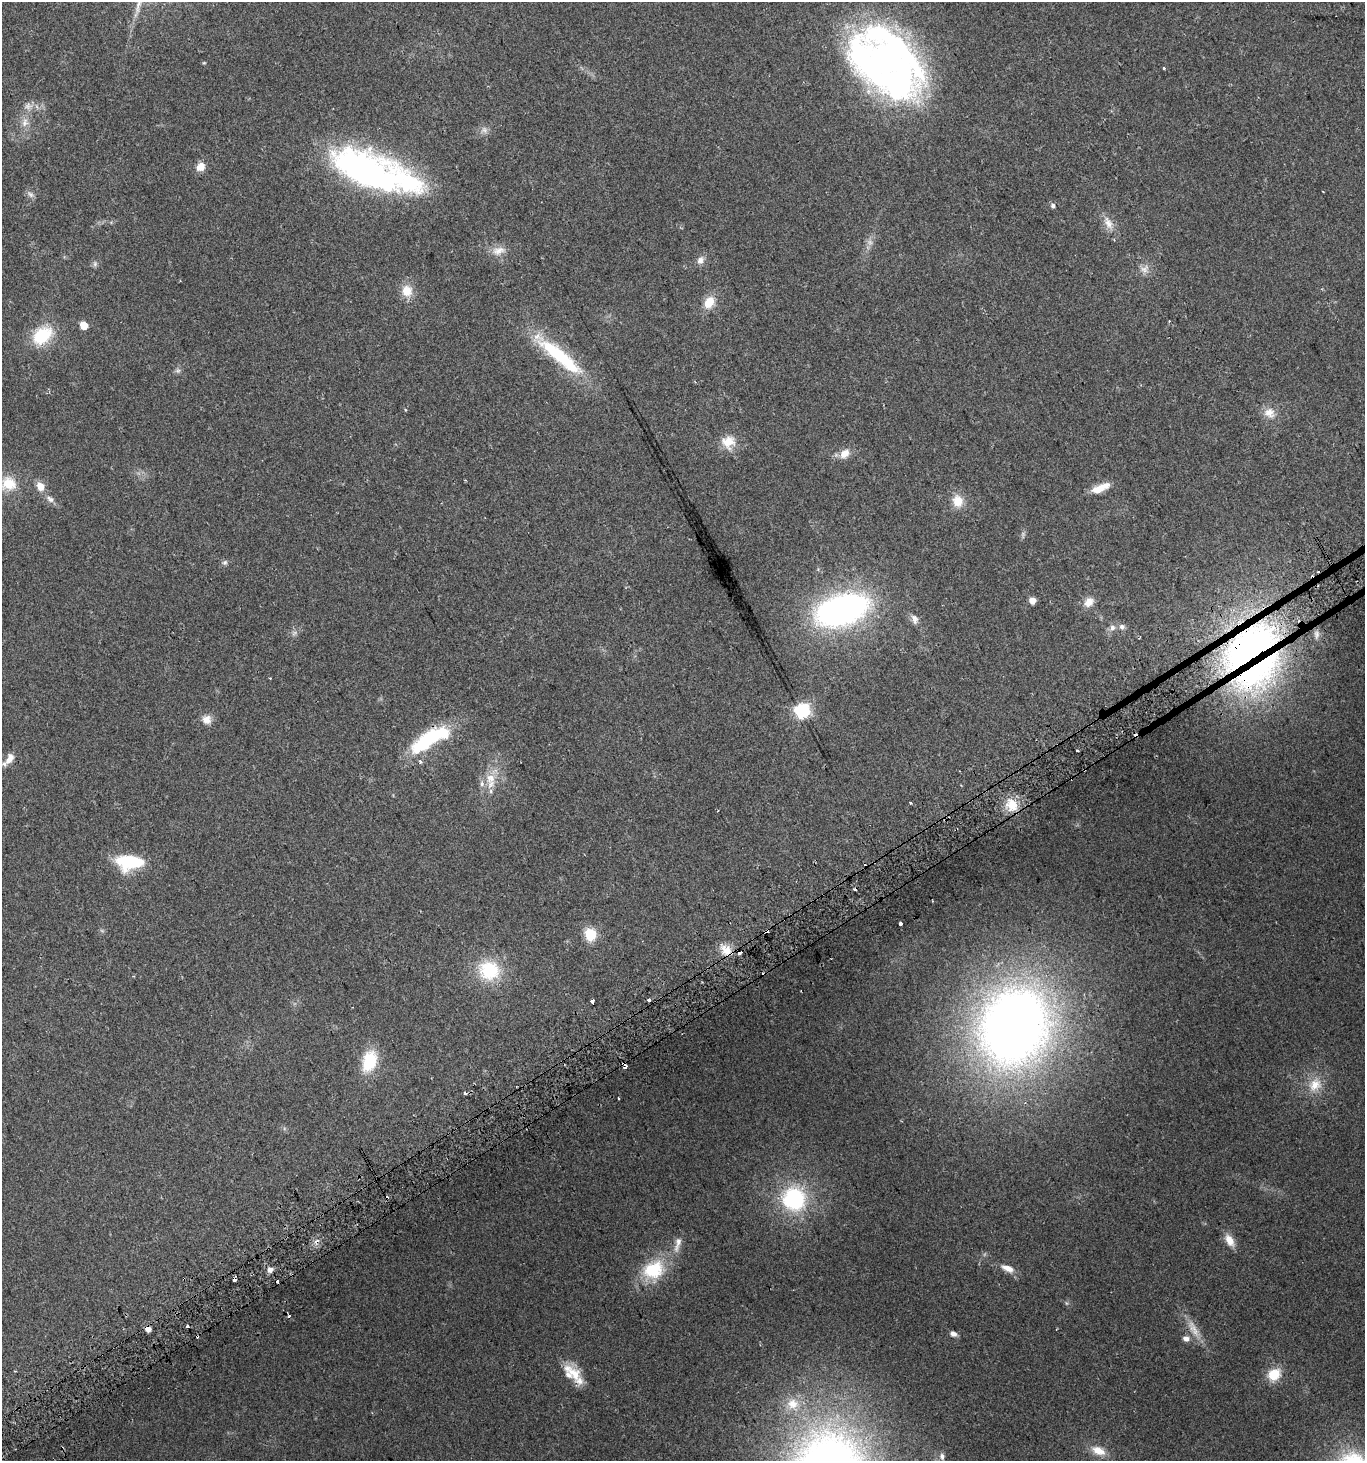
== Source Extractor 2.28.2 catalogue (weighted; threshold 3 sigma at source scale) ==
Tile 7 of 4 x 4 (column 3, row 2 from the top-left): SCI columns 2916-4278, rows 2948-4406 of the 5771 x 5898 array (HDU 1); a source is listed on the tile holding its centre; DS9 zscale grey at full resolution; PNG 1367 x 1463 px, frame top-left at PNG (2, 2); no overlay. Shown black and unused: <1% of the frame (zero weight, under 2 of 3 exposures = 2% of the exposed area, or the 3 px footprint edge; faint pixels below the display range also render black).
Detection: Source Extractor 2.28.2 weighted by HDU 2 'WHT'; one run over the whole footprint, this tile lists its part. Background 0.0952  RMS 0.011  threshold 0.0475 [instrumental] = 3 sigma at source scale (4.5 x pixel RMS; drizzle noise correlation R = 1.50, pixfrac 1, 0.0396/0.0396 arcsec/px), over >= 5 px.
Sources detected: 108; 1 too faint to see at this stretch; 5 inside a brighter object's white glare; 15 cosmic-ray / hot-pixel residue — not listed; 7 inside a brighter listed object's ellipse — not listed separately; the other 80 listed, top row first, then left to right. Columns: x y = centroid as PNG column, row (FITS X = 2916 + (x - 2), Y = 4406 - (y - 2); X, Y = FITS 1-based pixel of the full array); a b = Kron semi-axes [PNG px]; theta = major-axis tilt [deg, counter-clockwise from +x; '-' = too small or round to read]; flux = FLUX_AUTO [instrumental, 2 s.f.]
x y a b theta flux
204 63 5 3 - 1
1164 68 3 3 - 3.4
899 81 52 40 33 280
28 106 12 9 21 6.7
25 122 13 9 79 8.7
484 130 10 8 -15 5.1
201 167 11 9 50 9.7
366 171 76 35 -24 340
30 194 11 7 -45 4
1053 206 6 6 - 2.7
1108 223 20 10 -65 12
498 251 20 10 16 11
700 260 11 9 67 6
95 264 8 6 88 2.7
1145 269 13 9 53 7.4
407 291 16 14 -73 16
709 302 14 9 56 19
1169 321 3 2 - 0.79
84 325 5 5 - 29
42 335 25 17 37 46
559 355 74 15 -40 86
178 371 8 5 8 2.6
405 410 5 3 - 0.89
1269 413 16 14 -35 12
728 442 19 18 - 19
845 453 15 10 44 11
8 483 22 19 -6 26
40 486 8 7 - 13
1100 488 22 8 23 17
50 499 13 7 -36 5.7
958 501 16 13 -72 17
225 562 8 6 42 2.6
1032 600 5 5 - 12
1089 602 13 10 41 10
841 610 41 23 18 410
915 619 14 8 -70 5.7
1112 627 9 7 50 4.9
1122 627 8 8 - 4.3
294 633 8 5 45 2.8
1317 634 12 7 -90 5.4
1251 653 55 33 47 540
802 711 6 6 - 250
207 719 12 11 - 9
430 739 47 15 30 90
10 758 16 9 63 9.1
421 762 5 4 - 2.8
490 778 16 14 75 18
910 803 3 3 - 4.8
1012 805 18 15 -63 21
718 811 3 2 - 0.85
129 862 29 15 0 59
900 923 3 3 - 8.5
766 931 4 3 - 3.2
590 934 6 6 - 100
726 950 16 13 -40 14
489 970 27 25 -12 55
649 1000 3 3 - 4.2
592 1002 4 3 - 65
1014 1027 74 65 64 940
369 1061 22 14 71 45
1315 1085 21 17 44 22
465 1093 4 3 - 4
618 1098 3 2 - 1.2
794 1199 24 23 - 100
1229 1240 16 9 -62 12
677 1244 27 8 76 10
1008 1268 17 7 -24 9.7
270 1270 7 7 - 4.9
653 1270 29 22 21 50
184 1279 3 2 - 2
234 1279 3 3 - 16
187 1326 3 3 - 10
1194 1329 30 9 -61 15
953 1334 7 5 -22 4.8
1186 1339 9 7 -7 5
574 1374 31 12 -43 23
1274 1375 15 13 41 23
793 1404 18 17 - 21
1098 1451 19 11 -24 15
942 1456 10 7 -74 4.5
Overlapping masked pixels (flux is a lower limit): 6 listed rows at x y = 1251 653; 430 739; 766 931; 726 950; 184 1279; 234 1279
Isophote crosses this tile's border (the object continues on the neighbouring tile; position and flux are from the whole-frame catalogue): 1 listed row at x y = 8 483